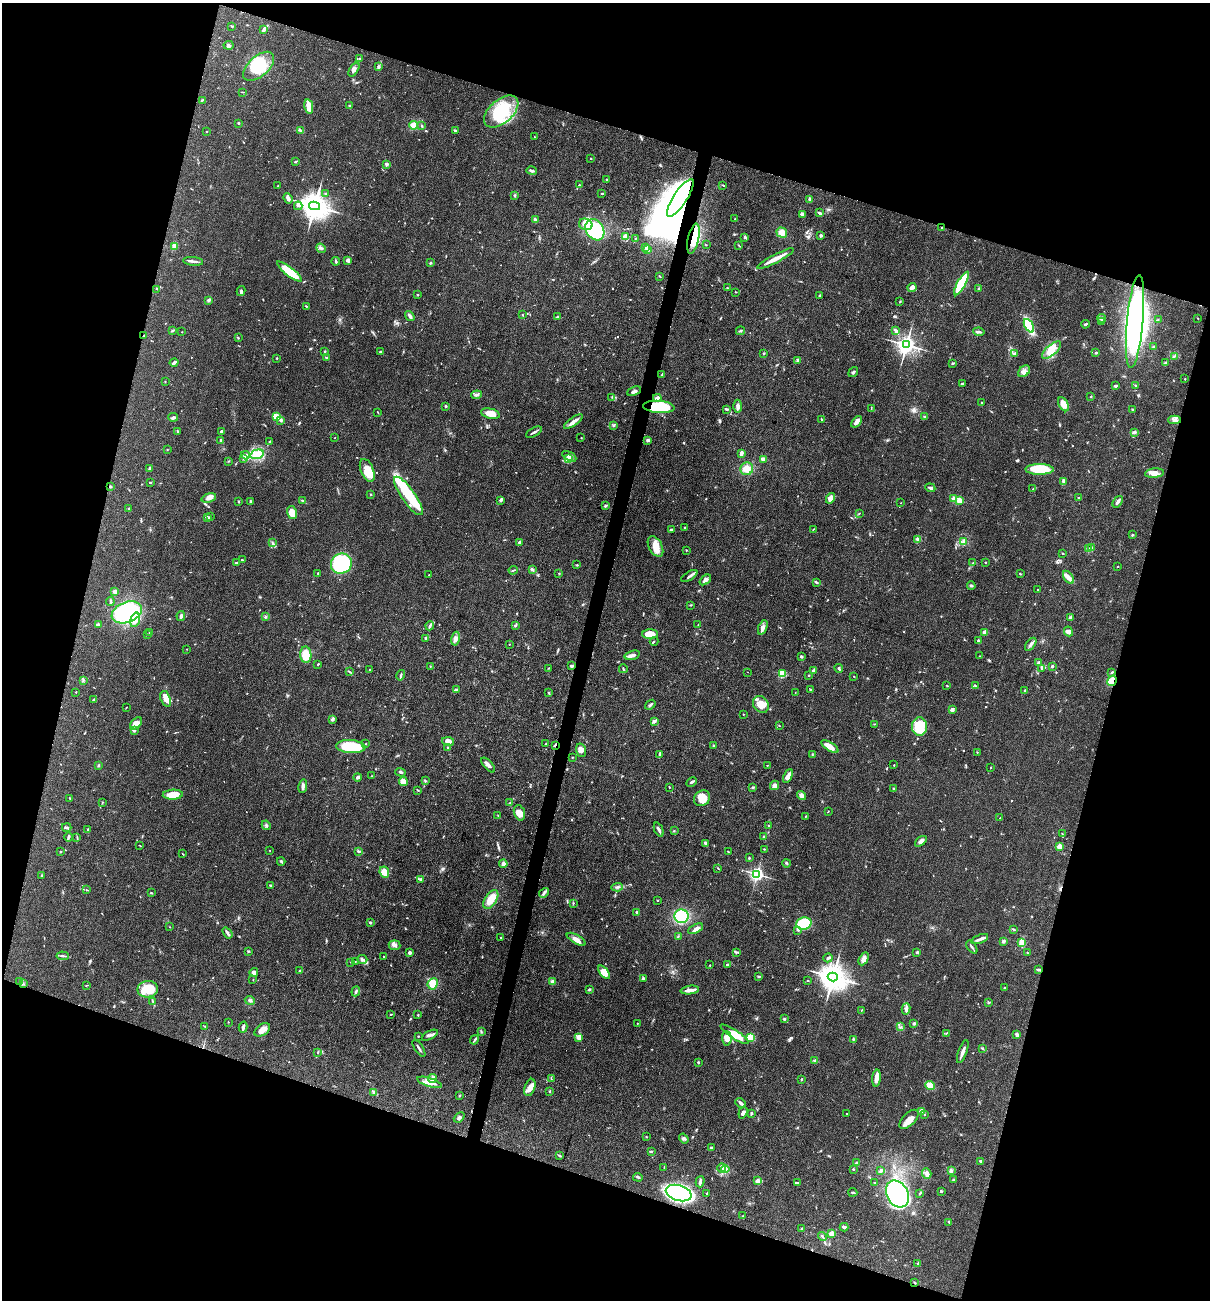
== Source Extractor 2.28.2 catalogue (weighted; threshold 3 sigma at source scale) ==
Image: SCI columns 254-5085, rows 2-5193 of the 5213 x 5194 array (HDU 1 of 3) = the unmasked area's bounding box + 8 px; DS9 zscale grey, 4 x 4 block average (1 PNG px = mean of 4 x 4 image px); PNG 1212 x 1302 px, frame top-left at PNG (2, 3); each listed source drawn as its Kron ellipse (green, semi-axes under 4 px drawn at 4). Shown black and unused: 35% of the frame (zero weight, under 3 of 4 exposures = <1% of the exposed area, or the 3 px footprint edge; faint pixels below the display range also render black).
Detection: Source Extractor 2.28.2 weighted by HDU 2 'WHT'. Background 0.0969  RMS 0.006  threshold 0.0271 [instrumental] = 3 sigma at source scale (4.5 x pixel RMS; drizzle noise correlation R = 1.50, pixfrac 1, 0.05/0.05 arcsec/px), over >= 5 px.
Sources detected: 775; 3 inside a brighter object's white glare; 3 cosmic-ray / hot-pixel residue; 1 long thin detection or spike segment (spike, bleed or trail) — neither listed nor drawn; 19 coinciding with a brighter row at this scale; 43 inside a brighter listed object's ellipse — not listed separately; of the other 706, all 500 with FLUX_AUTO >= 1.69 (the completeness limit of this list) listed and drawn (206 fainter detections not listed), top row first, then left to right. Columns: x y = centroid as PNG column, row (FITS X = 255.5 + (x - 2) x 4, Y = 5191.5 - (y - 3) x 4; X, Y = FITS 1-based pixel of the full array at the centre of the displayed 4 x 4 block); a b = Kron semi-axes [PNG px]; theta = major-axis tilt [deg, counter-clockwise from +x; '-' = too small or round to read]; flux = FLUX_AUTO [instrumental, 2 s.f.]
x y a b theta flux
232 26 3 2 - 3.2
264 29 3 3 - 6.9
229 45 5 3 - 7.5
359 59 3 2 - 3.3
259 66 19 10 42 120
378 67 3 3 - 6.9
354 70 8 3 57 12
243 92 3 2 - 2
202 100 4 2 - 3.5
349 105 3 2 - 3.3
309 107 7 4 -78 41
501 111 20 11 41 180
238 123 2 2 - 8.9
413 125 4 3 - 37
422 126 3 2 - 4.1
300 130 3 2 - 3.5
455 131 3 2 - 6.8
207 132 2 2 - 2.3
534 137 2 2 - 1.9
591 158 2 2 - 4.3
295 161 3 2 - 2.4
387 164 2 2 - 28
532 171 5 2 - 10
607 180 3 2 - 3.1
579 185 2 2 - 7.7
723 185 3 2 - 2.5
278 186 2 2 - 6.4
326 193 2 2 - 5.2
602 193 2 2 - 4.7
515 196 3 2 - 3.7
288 198 5 3 - 14
680 198 22 6 57 2300
810 199 4 2 - 11
298 206 4 2 - 3.5
314 206 5 4 - 6200
820 213 4 2 - 8.5
802 214 4 3 - 12
735 219 2 2 - 3.6
535 220 4 3 - 6.4
586 224 7 5 -22 30
942 228 2 2 - 2.2
595 230 11 8 -58 270
782 232 5 4 - 24
821 235 2 2 - 22
625 236 4 3 - 11
745 237 4 3 - 5.3
635 239 3 2 - 2.7
693 239 15 5 78 100
706 245 2 2 - 1.9
739 245 4 2 - 2.6
174 246 4 3 - 18
645 247 3 2 - 6.1
321 248 5 3 - 6.7
648 250 3 2 - 5.5
775 259 20 3 28 36
348 260 3 3 - 12
193 261 10 2 -7 11
336 261 4 2 - 7.4
430 263 2 2 - 4.9
289 272 15 4 -38 120
660 276 2 2 - 3
961 283 13 4 61 170
912 287 4 3 - 19
727 288 2 2 - 2.5
157 289 2 2 - 2
979 289 2 2 - 15
241 291 5 3 - 7.5
736 292 2 2 - 2
417 295 2 2 - 3.1
820 295 3 2 - 4
209 300 4 3 - 5.3
900 302 2 2 - 3
306 306 2 2 - 2.7
523 315 2 2 - 2.5
410 316 5 3 - 8.8
558 317 3 2 - 4.5
1102 318 4 3 - 6.9
1198 318 2 2 - 2
1158 320 2 2 - 1.8
1101 322 2 2 - 1.9
1135 322 47 8 85 790
1085 324 4 2 - 5.7
1029 326 7 3 -62 220
172 330 2 2 - 2.8
740 331 4 2 - 4.6
896 331 4 3 - 8.7
182 332 2 2 - 2.7
979 332 5 2 - 7.8
143 336 3 2 - 1.8
238 338 2 2 - 2.1
906 345 3 3 - 2400
1154 347 2 2 - 9.4
1051 350 12 5 41 40
325 351 2 2 - 3.2
380 351 3 2 - 4.4
764 353 2 2 - 4.8
1096 353 2 2 - 15
1015 354 2 2 - 14
1174 356 3 2 - 2.3
326 357 2 2 - 3.5
277 358 2 2 - 2.3
798 360 4 3 - 6.3
174 363 4 2 - 13
953 363 4 2 - 4.2
1165 363 4 2 - 4.2
1024 371 7 5 42 18
853 372 5 3 - 6.3
662 374 3 2 - 2.8
1185 379 2 2 - 2.6
165 381 2 2 - 2.1
962 383 2 2 - 9.3
1115 386 4 3 - 7
1136 386 3 2 - 1.8
634 391 7 3 22 11
476 395 5 3 - 8.3
612 397 2 2 - 2.7
1091 397 2 2 - 2.9
657 398 4 3 - 17
981 402 2 2 - 1.8
1064 404 8 4 -59 39
446 406 3 2 - 4.8
738 406 6 3 88 15
659 407 16 6 -4 200
726 409 2 2 - 3.1
871 409 3 2 - 2.1
1132 409 2 2 - 3.7
377 412 3 2 - 2.5
490 414 9 5 -13 44
277 416 2 2 - 130
173 417 5 3 - 7.6
925 417 4 3 - 5.4
281 420 2 2 - 22
822 420 3 2 - 3.1
1175 420 6 4 2 13
573 422 11 3 35 19
857 422 7 3 49 21
614 425 3 2 - 4
178 431 3 3 - 4.7
222 432 3 2 - 15
534 432 9 2 28 9
1134 432 3 2 - 8.3
335 438 2 2 - 2.9
581 438 2 2 - 1.8
648 440 3 2 - 9.6
221 441 3 2 - 14
269 441 3 2 - 1.8
167 450 2 2 - 2.2
257 454 7 4 14 91
741 454 3 2 - 18
245 455 4 3 - 17
569 456 8 3 -28 9.6
244 459 3 2 - 5.2
569 459 2 2 - 39
764 459 4 3 - 17
229 461 2 2 - 1.7
149 468 4 3 - 5.6
747 469 6 6 - 27
1039 469 14 5 -1 140
367 470 12 6 -68 65
1154 473 9 4 6 24
1063 481 4 2 - 6
150 482 3 2 - 2.6
110 487 2 2 - 16
930 488 5 3 - 9.9
1033 489 3 2 - 2.8
370 494 3 2 - 2.8
408 496 23 7 -55 110
1079 497 3 2 - 2.5
209 498 7 3 17 23
830 498 5 4 - 20
954 499 2 2 - 82
500 500 3 2 - 6.3
959 500 2 2 - 140
238 501 2 2 - 2.5
303 501 3 2 - 4.7
250 502 3 2 - 6.3
1118 502 6 3 54 10
901 503 2 2 - 2.2
605 505 4 3 - 4.8
128 508 2 2 - 3.1
292 513 6 5 - 46
859 513 2 2 - 2.1
210 517 2 2 - 1.8
208 518 4 2 - 14
685 528 2 2 - 3.9
813 529 3 2 - 2.2
671 530 3 3 - 4.8
1132 535 2 2 - 2.5
918 539 3 2 - 11
519 542 2 2 - 20
964 542 3 2 - 5.4
272 543 4 2 - 4.5
655 546 11 6 -63 40
1089 548 3 2 - 3.9
1091 548 3 2 - 4.2
686 550 2 2 - 2.3
1063 553 2 2 - 2.4
242 560 3 2 - 2.7
985 562 2 2 - 3
236 563 4 2 - 4.2
973 563 3 2 - 3
341 564 11 10 - 290
577 565 3 2 - 3
1118 566 2 2 - 2
532 569 4 3 - 7.8
513 570 4 2 - 4.2
318 573 2 2 - 2.8
559 573 2 2 - 2.8
1020 574 2 2 - 2.8
429 575 2 2 - 6.3
689 576 9 2 32 9.8
1068 577 7 4 -55 20
705 580 6 3 39 13
816 582 4 2 - 5.1
971 585 4 2 - 4.5
1038 590 2 2 - 4.6
115 592 2 2 - 69
110 601 4 2 - 5.2
691 605 2 2 - 2.9
127 612 16 10 22 420
181 616 5 2 - 10
265 617 2 2 - 5.8
1070 617 4 2 - 4.8
135 620 7 4 74 29
98 624 4 3 - 4.6
515 625 3 2 - 6
698 625 3 2 - 1.8
430 626 4 3 - 8.3
763 627 7 4 68 17
1068 631 5 4 - 11
985 632 2 2 - 84
149 633 3 2 - 3.4
147 634 2 2 - 3.3
650 634 8 4 1 70
426 638 3 3 - 5.2
456 639 7 4 79 15
654 641 4 2 - 2.9
978 641 3 2 - 8.1
509 644 2 2 - 2.4
1031 644 7 2 53 12
187 649 2 2 - 1.7
306 655 8 5 -87 65
632 655 8 3 16 23
801 656 3 2 - 4.8
979 656 2 2 - 1.9
1039 662 3 2 - 3
318 664 3 2 - 2.5
430 666 2 2 - 2.7
572 666 3 2 - 8
1052 666 2 2 - 18
548 668 3 2 - 2.3
839 668 4 2 - 4.4
1042 668 3 2 - 3.8
623 669 4 2 - 3.9
369 670 2 2 - 2.2
814 671 2 2 - 55
349 672 3 2 - 3.1
747 672 2 2 - 2.1
1112 672 3 2 - 3.9
782 674 2 2 - 240
401 675 5 2 - 5.2
809 675 2 2 - 2.6
854 676 2 2 - 4.1
83 680 3 2 - 3
1112 681 5 4 - 47
947 686 2 2 - 2.4
975 686 2 2 - 4.5
810 689 3 2 - 3.2
456 690 4 3 - 5.9
1025 691 3 2 - 3.3
76 692 2 2 - 3.8
795 692 2 2 - 2
549 693 2 2 - 7.1
166 699 8 5 -71 26
93 700 4 3 - 4.7
761 704 9 7 -53 43
650 705 6 3 36 7.4
126 708 3 2 - 1.7
952 709 2 2 - 42
743 714 2 2 - 3.4
332 719 3 2 - 4.6
654 721 4 3 - 6.1
136 723 7 4 49 20
874 724 3 2 - 2.3
779 726 2 2 - 2.1
920 727 9 7 -90 130
134 731 4 3 - 4.3
448 741 6 4 -11 21
546 743 3 2 - 2.3
366 744 2 2 - 1.9
555 745 3 2 - 4.7
351 746 14 6 -4 160
714 746 3 2 - 3.3
830 746 10 4 -34 41
447 747 2 2 - 2.4
581 750 7 5 -73 14
977 752 2 2 - 1.9
660 754 3 2 - 4.5
812 754 2 2 - 2
572 757 2 2 - 3.8
98 765 3 2 - 4.5
488 765 9 3 -49 13
767 765 2 2 - 1.7
894 765 2 2 - 5.5
991 767 2 2 - 2.6
400 772 5 2 - 5.1
372 776 2 2 - 2
788 776 7 4 65 19
357 777 4 2 - 9.5
425 780 4 2 - 3.1
403 781 4 4 - 29
692 782 6 2 32 5.3
774 785 5 4 - 12
303 786 7 3 82 11
669 787 2 2 - 2.3
752 787 4 3 - 4.5
894 789 3 2 - 4.7
417 790 3 2 - 2.3
173 795 10 5 3 51
801 795 5 3 - 11
70 798 3 2 - 1.9
702 798 8 7 - 49
102 802 2 2 - 1.9
510 803 3 2 - 2.1
828 811 2 2 - 2.2
519 813 8 5 -71 30
498 816 2 2 - 1.7
806 816 2 2 - 2.1
1000 818 2 2 - 3.5
266 825 5 2 - 5.8
769 825 2 2 - 2.5
67 827 5 3 - 6.3
88 829 2 2 - 4.3
659 830 7 2 -67 10
674 831 2 2 - 2.2
1062 834 2 2 - 2.7
68 837 5 2 - 10
763 837 2 2 - 2.1
77 838 3 2 - 2.6
921 841 7 3 42 15
705 843 4 2 - 8.6
140 846 3 2 - 1.8
1059 846 2 2 - 110
764 849 2 2 - 2.8
270 850 2 2 - 2.5
358 851 3 2 - 3.7
60 852 2 2 - 3.1
728 852 3 2 - 2.1
182 854 3 2 - 1.8
749 858 3 2 - 2.8
281 861 4 2 - 5.8
787 863 4 2 - 3.7
503 864 4 2 - 14
718 868 3 2 - 2.2
384 872 6 5 - 36
757 874 2 2 - 1100
42 875 2 2 - 12
421 879 3 2 - 3.5
271 885 4 2 - 5.3
617 887 6 2 5 6.9
86 890 2 2 - 1.8
151 893 3 2 - 2.8
544 893 5 2 - 7.6
491 899 10 6 57 54
657 900 2 2 - 2.1
573 903 2 2 - 2.6
637 912 2 2 - 20
681 916 7 7 - 190
370 923 3 2 - 6.1
804 923 7 6 - 150
170 927 2 2 - 1.9
696 929 8 4 27 15
1014 929 4 2 - 2.8
798 930 3 2 - 4
227 933 6 3 -53 7.3
678 936 2 2 - 2.1
501 937 2 2 - 2
576 939 11 3 -30 25
980 939 9 3 22 13
1003 941 2 2 - 34
1022 943 2 2 - 94
394 945 6 5 - 13
972 947 7 2 -54 7
249 951 2 2 - 3.2
736 952 3 2 - 3.5
917 952 2 2 - 16
409 953 2 2 - 37
1027 953 2 2 - 2.5
63 956 6 2 -5 6.5
384 957 2 2 - 2.7
828 958 4 2 - 7
362 959 5 3 - 7.8
864 959 7 4 62 19
355 961 2 2 - 3
351 962 2 2 - 2.1
727 964 3 2 - 4.1
710 965 2 2 - 1.8
1038 970 4 2 - 6.8
300 971 4 3 - 5.1
254 972 4 3 - 14
604 972 8 4 -52 49
759 976 3 2 - 3
833 977 5 4 - 7200
643 978 3 2 - 7.3
253 980 2 2 - 2
19 981 2 2 - 2.3
808 981 2 2 - 1.9
552 982 3 3 - 16
23 983 3 2 - 2.2
433 984 6 5 - 41
87 985 3 2 - 1.9
1005 988 3 2 - 3.8
148 989 10 8 9 100
589 989 3 2 - 3.9
690 990 9 2 7 27
356 991 5 2 - 6.3
250 1000 5 3 - 6.5
153 1002 3 2 - 3.1
989 1002 2 2 - 2.1
906 1009 5 4 - 11
861 1010 3 2 - 1.8
390 1014 2 2 - 2.3
418 1015 2 2 - 2.6
784 1019 3 2 - 6
228 1022 2 2 - 1.9
637 1023 2 2 - 3.4
914 1023 2 2 - 23
205 1026 2 2 - 2.1
243 1027 5 2 - 10
901 1027 2 2 - 3
262 1030 9 5 36 24
481 1032 3 2 - 2.8
946 1033 2 2 - 2.4
735 1034 17 4 -33 81
430 1035 9 3 26 11
1017 1035 4 2 - 13
418 1036 2 2 - 3.2
579 1037 2 2 - 94
750 1037 3 3 - 62
727 1038 7 5 -87 33
853 1039 3 2 - 4.9
474 1040 4 2 - 4.3
419 1048 10 2 -57 8.8
982 1049 4 2 - 2.4
318 1052 3 2 - 2.6
963 1052 12 2 69 21
814 1060 3 2 - 4.4
698 1062 2 2 - 15
432 1078 5 3 - 16
876 1078 8 4 84 24
551 1079 2 2 - 2.3
801 1079 2 2 - 3.1
429 1082 13 4 -17 29
930 1086 5 3 - 54
530 1087 9 5 71 24
550 1091 2 2 - 10
374 1092 3 2 - 6.4
459 1096 3 2 - 2.7
741 1103 6 2 -42 12
921 1111 2 2 - 100
743 1113 6 3 71 8.8
752 1113 4 2 - 4.6
847 1114 2 2 - 2
924 1114 2 2 - 3.1
459 1117 6 2 41 6.6
909 1119 12 6 45 33
646 1137 2 2 - 1.8
684 1138 5 3 - 6.9
711 1148 2 2 - 18
651 1151 3 2 - 4
559 1155 3 2 - 4.9
981 1161 2 2 - 15
856 1163 4 3 - 5.5
664 1167 3 2 - 1.8
722 1168 5 2 - 6.1
725 1169 4 3 - 10
853 1169 2 2 - 9
951 1170 3 3 - 5.8
881 1171 4 2 - 5.5
927 1174 5 4 - 16
638 1177 5 2 - 5.2
954 1180 2 2 - 2.7
757 1181 3 2 - 6.7
700 1182 5 2 - 6.8
797 1182 3 2 - 4.3
874 1183 2 2 - 2.2
941 1191 2 2 - 5.3
853 1192 4 2 - 4.6
679 1193 13 7 -17 880
707 1193 3 2 - 2.3
920 1193 2 2 - 2.1
897 1194 14 10 -61 750
743 1216 2 2 - 2.4
949 1222 3 2 - 3.3
844 1227 4 2 - 10
802 1229 2 2 - 3.4
831 1234 2 2 - 110
822 1236 5 2 - 5.3
918 1263 3 2 - 3.2
914 1282 3 2 - 2.2
Overlapping masked pixels (flux is a lower limit): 6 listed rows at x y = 680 198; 693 239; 659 407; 110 487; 1112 681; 555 745
Diffuse or blended objects may show on this block-average render without a row.